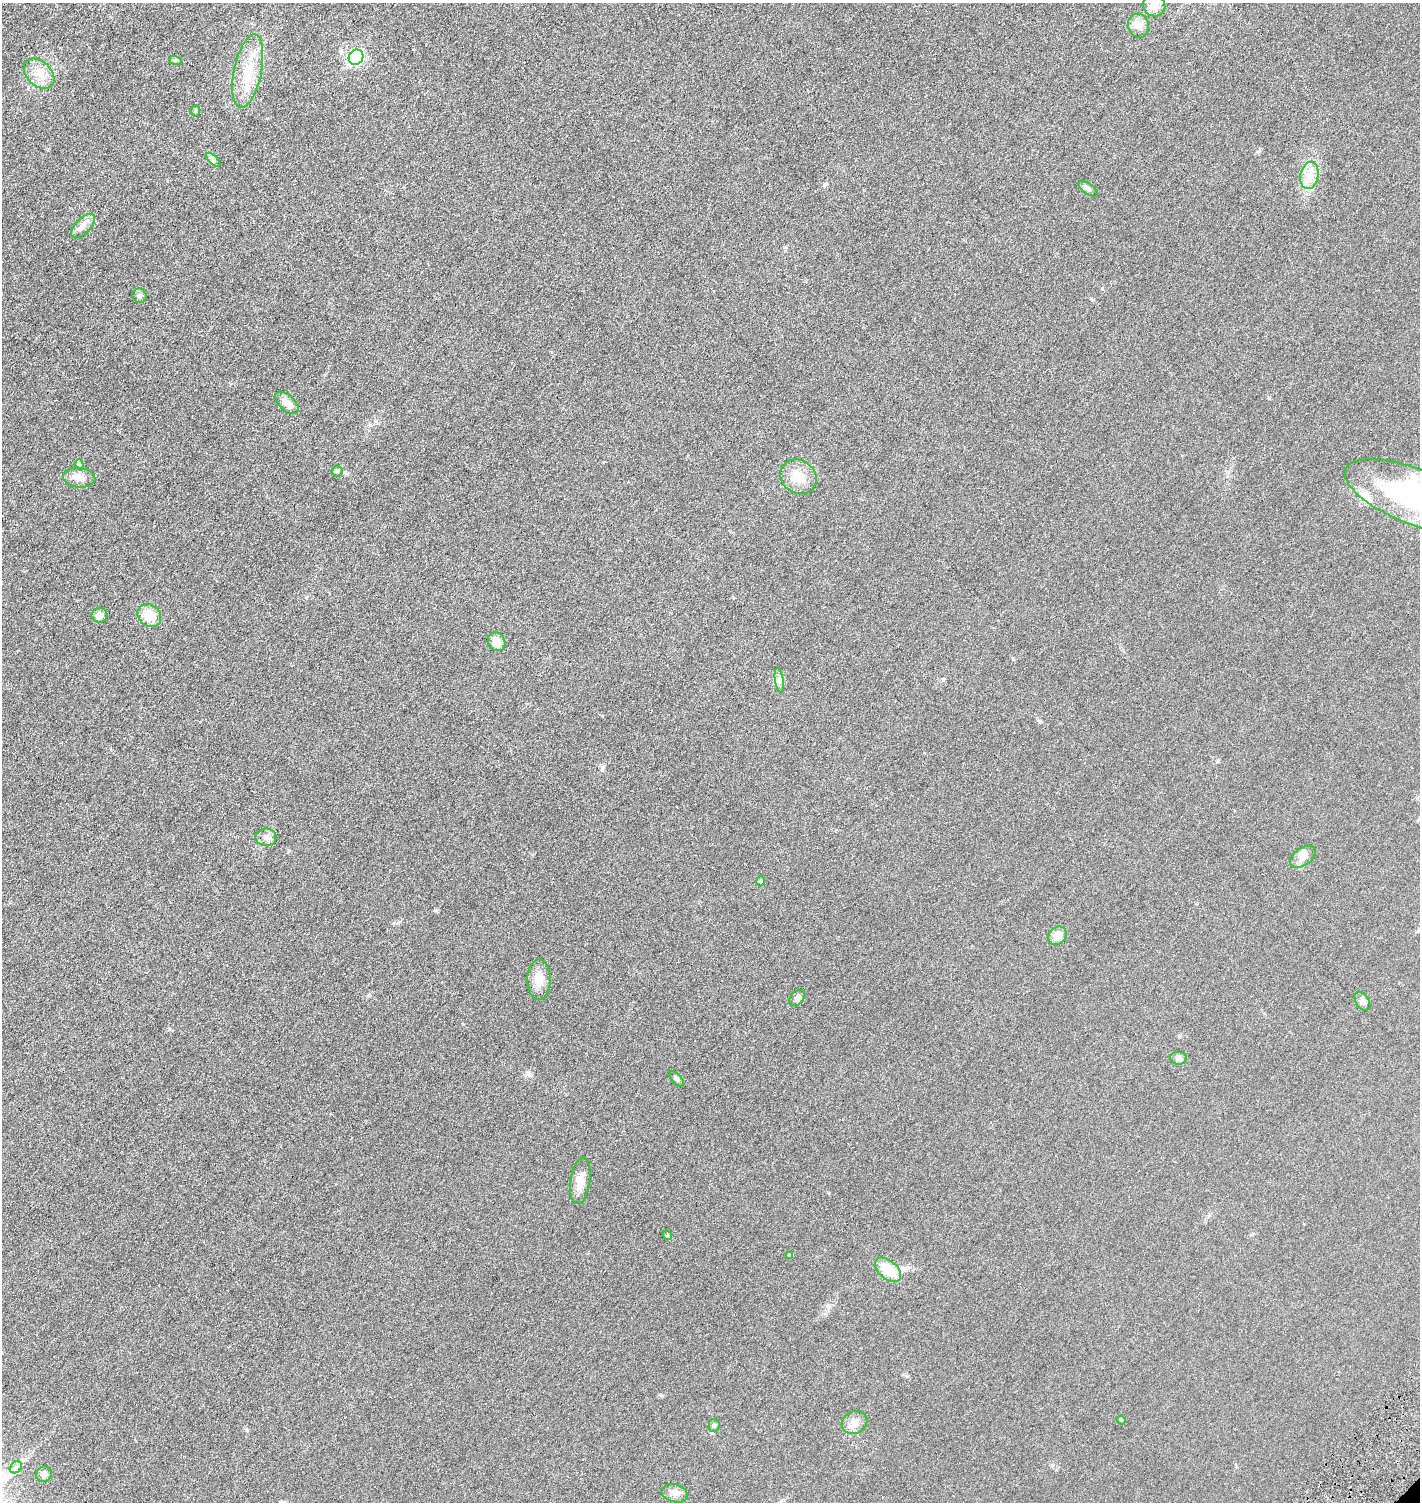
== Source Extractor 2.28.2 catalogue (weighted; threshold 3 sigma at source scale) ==
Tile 11 of 4 x 4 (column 3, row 3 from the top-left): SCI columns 3138-4555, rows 1569-3068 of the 6158 x 6158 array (HDU 1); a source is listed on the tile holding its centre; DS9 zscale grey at full resolution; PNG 1422 x 1504 px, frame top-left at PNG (2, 3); each listed source drawn as its Kron ellipse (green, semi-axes under 4 px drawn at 4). Shown black and unused: <1% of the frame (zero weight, under 3 of 6 exposures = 1% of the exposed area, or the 3 px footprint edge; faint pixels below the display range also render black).
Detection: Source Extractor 2.28.2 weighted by HDU 2 'WHT'; one run over the whole footprint, this tile lists its part. Background 0.0255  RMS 0.0046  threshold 0.0187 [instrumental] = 3 sigma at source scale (4.09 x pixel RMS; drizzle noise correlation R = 1.36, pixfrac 0.8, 0.05/0.05 arcsec/px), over >= 5 px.
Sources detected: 43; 1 inside a brighter object's white glare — neither listed nor drawn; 1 inside a brighter listed object's ellipse — not listed separately; the other 41 listed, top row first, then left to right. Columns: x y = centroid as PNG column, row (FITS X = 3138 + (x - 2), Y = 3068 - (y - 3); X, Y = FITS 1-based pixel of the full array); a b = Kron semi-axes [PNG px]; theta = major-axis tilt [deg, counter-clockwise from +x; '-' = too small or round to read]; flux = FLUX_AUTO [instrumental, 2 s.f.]
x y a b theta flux
1154 6 11 10 - 4.5
1139 26 12 10 -75 2.8
356 57 8 7 - 52
175 60 6 4 -18 0.54
248 71 37 13 78 12
39 74 18 12 -43 5.3
195 111 6 4 89 0.47
213 160 9 3 -45 0.78
1309 176 14 9 78 4
1088 189 11 5 -34 1
83 226 15 7 45 2.4
140 296 7 6 - 0.9
287 403 14 7 -43 3.1
79 464 5 4 - 0.58
337 471 5 5 - 0.7
798 477 19 16 -36 7.3
79 478 16 10 -6 3.1
1416 497 76 27 -22 70
99 615 8 7 - 2.6
149 616 13 10 -38 8
497 642 10 8 -55 3.9
779 680 12 3 -80 1.1
266 837 10 9 - 2
1303 857 15 8 35 2.5
761 881 5 3 - 0.36
1057 936 10 8 39 4
539 980 20 11 90 4.6
797 998 9 6 47 1.2
1362 1001 10 6 -57 1.4
1179 1058 8 6 -1 1.1
677 1079 9 5 -46 0.91
580 1181 23 10 82 4.3
667 1235 5 4 - 0.41
790 1256 4 4 - 0.64
888 1270 15 9 -41 9.4
1121 1420 4 4 - 0.38
855 1423 13 11 30 2.8
714 1425 6 5 - 0.69
16 1467 7 5 44 0.93
44 1474 8 7 - 1.3
674 1493 13 9 -16 2.3
Isophote crosses this tile's border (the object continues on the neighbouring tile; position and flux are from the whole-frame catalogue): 2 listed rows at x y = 1154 6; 1416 497
Unlisted compact peaks at least as high as the median listed source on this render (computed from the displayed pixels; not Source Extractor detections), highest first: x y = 602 769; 435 910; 1258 151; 1218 761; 169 1029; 907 1376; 602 716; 826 184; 528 1072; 828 1306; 661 1395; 1013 659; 1040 721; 1102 288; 398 923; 246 1430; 943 680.